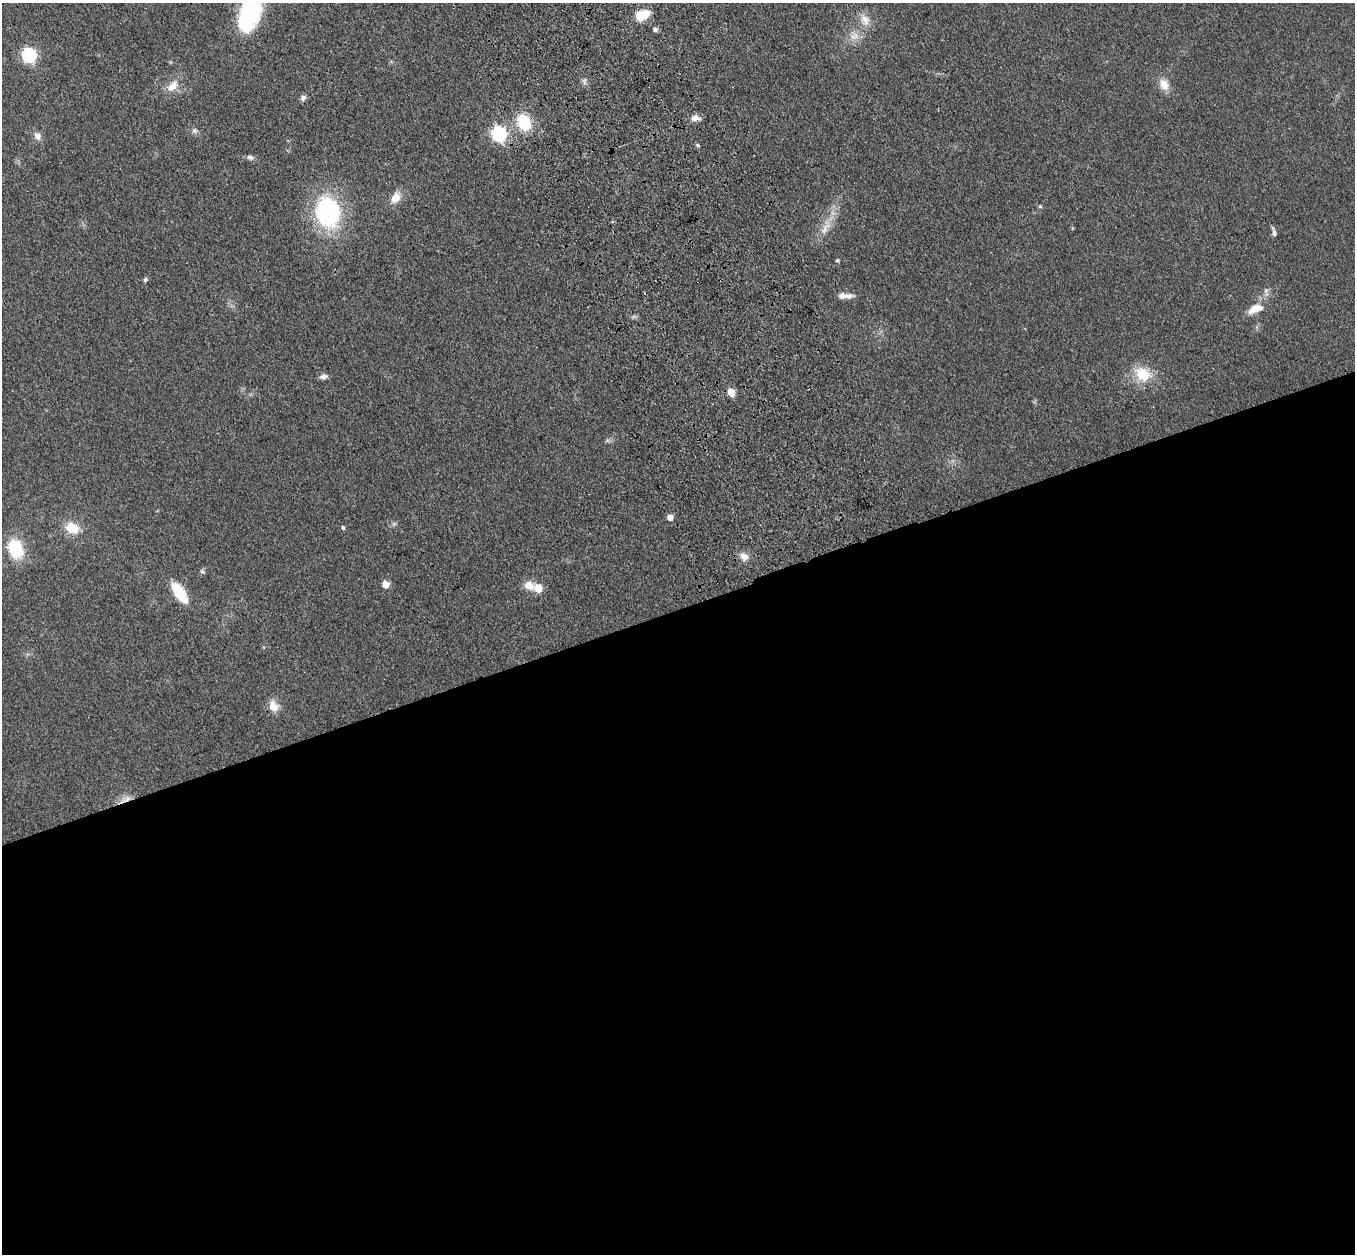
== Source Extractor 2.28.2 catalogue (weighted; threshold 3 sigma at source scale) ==
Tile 15 of 4 x 4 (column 3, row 4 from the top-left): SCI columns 2819-4171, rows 195-1446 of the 5635 x 5524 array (HDU 1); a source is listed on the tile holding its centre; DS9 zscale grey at full resolution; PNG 1357 x 1256 px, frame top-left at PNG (2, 3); no overlay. Shown black and unused: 52% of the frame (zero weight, under 3 of 4 exposures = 6% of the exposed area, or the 3 px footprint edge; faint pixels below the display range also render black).
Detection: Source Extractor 2.28.2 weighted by HDU 2 'WHT'; one run over the whole footprint, this tile lists its part. Background 0.113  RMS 0.007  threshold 0.0313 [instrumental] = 3 sigma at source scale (4.5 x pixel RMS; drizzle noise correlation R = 1.50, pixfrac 1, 0.05/0.05 arcsec/px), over >= 5 px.
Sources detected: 44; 2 inside a brighter listed object's ellipse — not listed separately; the other 42 listed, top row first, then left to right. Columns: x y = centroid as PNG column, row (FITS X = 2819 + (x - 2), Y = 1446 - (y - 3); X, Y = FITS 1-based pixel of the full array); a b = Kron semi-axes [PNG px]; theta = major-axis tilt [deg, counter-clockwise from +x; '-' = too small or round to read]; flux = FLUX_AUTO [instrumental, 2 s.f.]
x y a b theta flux
250 13 36 20 70 76
642 15 14 8 23 19
865 20 17 12 -58 7.7
655 29 6 6 - 1.9
856 36 12 8 -37 5.1
29 55 6 6 - 130
1164 84 16 11 -63 7.5
172 86 18 10 45 8.4
303 98 8 7 - 2.2
695 118 12 8 -4 4.2
524 122 21 16 -62 23
194 130 7 7 - 2
499 134 7 6 - 150
37 136 11 9 -59 3.6
697 145 6 4 -48 1.1
250 157 9 6 -12 2.4
395 198 14 10 57 7.8
1040 206 5 5 - 0.9
328 212 32 25 -79 86
825 229 23 8 55 8.7
1274 233 10 5 -83 2
837 260 4 4 - 1.2
145 280 6 5 - 1.3
842 296 9 7 -3 3.8
1255 308 19 10 39 9.9
1143 374 22 17 -36 19
323 376 10 6 13 2.7
731 392 5 5 - 15
607 441 7 4 19 1.3
670 517 5 5 - 5
394 524 7 4 19 1.3
343 527 5 4 - 1.3
72 528 16 12 -24 14
15 549 21 14 -66 30
744 557 12 10 -39 4.9
202 572 7 5 -64 1.3
385 584 5 5 - 11
529 585 14 11 -14 7
538 588 6 5 - 17
179 592 17 7 -55 38
273 706 16 11 -57 7.1
126 799 20 6 26 5
Overlapping masked pixels (flux is a lower limit): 2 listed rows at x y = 695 118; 126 799
Isophote crosses this tile's border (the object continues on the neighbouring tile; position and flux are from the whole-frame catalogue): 1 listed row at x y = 250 13